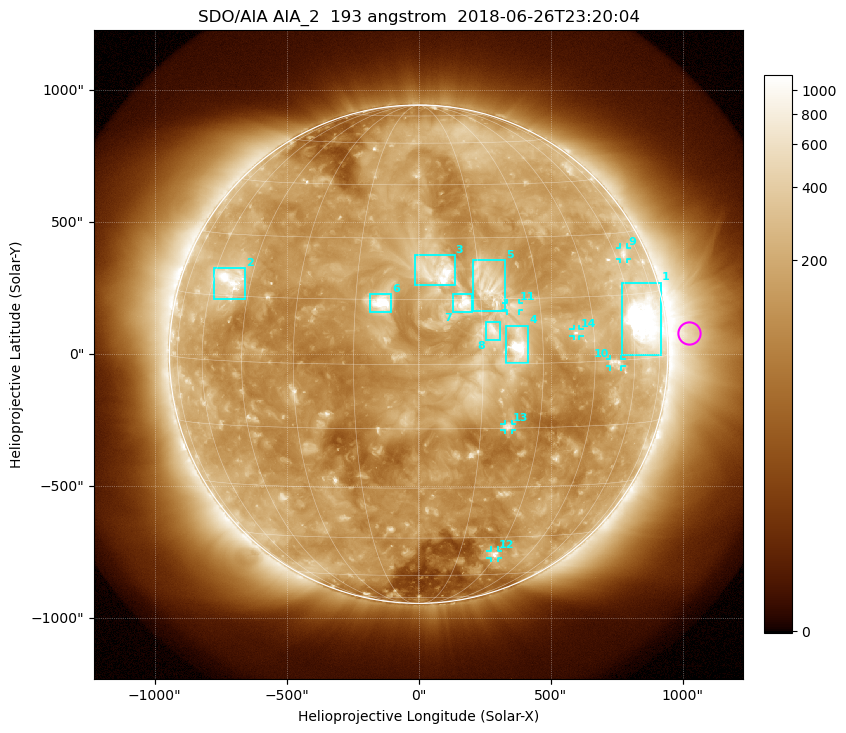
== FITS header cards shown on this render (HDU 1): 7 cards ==
TELESCOP= 'SDO/AIA'
INSTRUME= 'AIA_2'
WAVELNTH=                  193
WAVEUNIT= 'angstrom'
DATE-OBS= '2018-06-26T23:20:04.84'
CTYPE1  = 'HPLN-TAN'
CTYPE2  = 'HPLT-TAN'

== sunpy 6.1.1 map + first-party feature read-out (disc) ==
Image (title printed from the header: SDO/AIA AIA_2  193 angstrom  2018-06-26T23:20:04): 1024 x 1024 px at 2.4 arcsec/px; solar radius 944 arcsec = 393 px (full disc in frame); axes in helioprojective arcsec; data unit not stated in the header (colour bar unlabelled)
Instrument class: DISC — disc imager (sunpy class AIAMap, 193 A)
Bright regions (active regions / flare kernels): reference = the median radial profile (limb darkening/brightening removed); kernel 9 px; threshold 5 sigma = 300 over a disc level ~153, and >= 1.15x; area >= 12 px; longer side >= 9 px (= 22 arcsec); searched inside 0.97 R_sun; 14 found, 14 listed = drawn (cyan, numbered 1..; 6 of them under ~33 arcsec drawn as corner ticks so the feature stays visible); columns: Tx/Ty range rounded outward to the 5 arcsec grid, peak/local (2 s.f.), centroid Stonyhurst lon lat
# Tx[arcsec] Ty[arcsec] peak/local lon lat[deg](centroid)
1 770..920 -5..270 22 +65 +9
2 -775..-655 205..330 8.1 -53 +19
3 -15..140 260..375 8.1 +5 +22
4 330..415 -35..110 14 +24 +4
5 205..330 160..355 5.7 +17 +18
6 -185..-100 160..230 7.6 -9 +14
7 130..205 160..230 5.5 +11 +14
8 255..310 55..125 4.1 +18 +8
9 760..790 360..405 4.2 +65 +25
10 725..770 -45..-20 4.2 +52 +0
11 330..380 165..195 3.7 +23 +13
12 270..300 -770..-745 4.9 +29 -51
13 325..355 -285..-265 4.2 +22 -15
14 585..610 70..95 4.4 +40 +7
Off-limb structures (1.02-1.3 R_sun): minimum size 162 px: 3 found; the strongest spans PA ~230..300 deg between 1.02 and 1.3 R_sun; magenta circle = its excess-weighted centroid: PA ~275 deg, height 1.09 R_sun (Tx ~1025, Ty ~80 arcsec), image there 3.3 x the reference